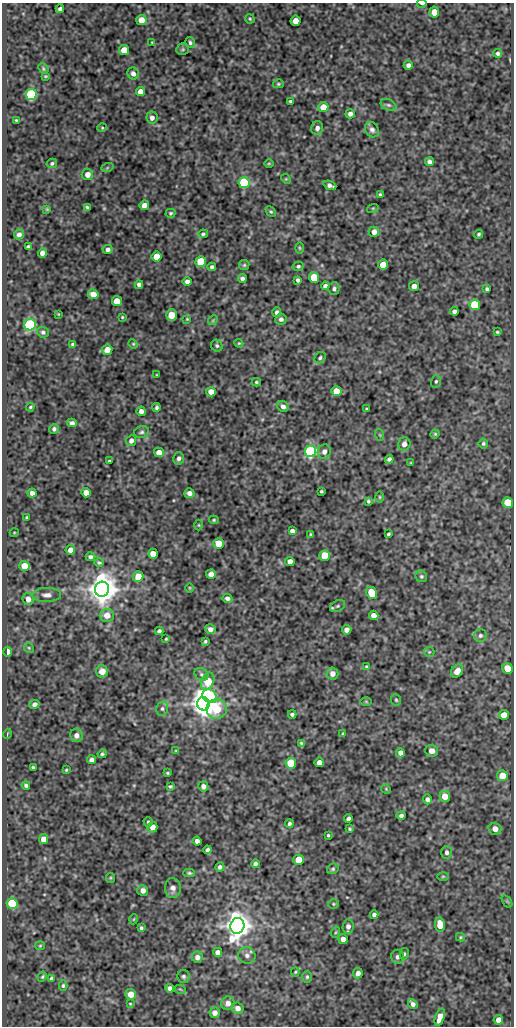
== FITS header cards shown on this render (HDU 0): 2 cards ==
NAXIS1  =                  512
NAXIS2  =                 1024

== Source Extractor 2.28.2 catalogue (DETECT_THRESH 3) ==
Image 512 x 1024 px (HDU 0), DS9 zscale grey, 1 PNG px = 1 image px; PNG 516 x 1028 px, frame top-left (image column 1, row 1024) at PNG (2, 3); each listed source drawn as its Kron ellipse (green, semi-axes under 4 px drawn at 4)
Background 112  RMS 0.57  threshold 1.72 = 3 sigma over >= 5 px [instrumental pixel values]
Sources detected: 246; all 246 listed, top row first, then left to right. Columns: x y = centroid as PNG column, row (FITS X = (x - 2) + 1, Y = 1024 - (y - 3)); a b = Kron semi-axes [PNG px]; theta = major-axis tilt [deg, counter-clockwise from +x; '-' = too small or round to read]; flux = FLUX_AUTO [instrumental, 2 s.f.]
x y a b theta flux
422 3 5 2 - 73
60 9 4 3 - 97
434 12 5 5 - 400
250 19 5 4 - 48
141 20 5 5 - 450
295 21 5 5 - 380
152 43 4 2 - 28
190 43 5 5 - 78
183 49 6 5 - 67
124 50 5 5 - 560
498 53 4 4 - 77
408 65 4 4 - 120
43 69 5 4 - 53
133 73 6 5 - 150
45 76 3 2 - 40
278 84 5 4 - 49
141 92 4 4 - 350
31 94 5 5 - 4400
291 101 3 3 - 59
388 105 8 5 -26 98
323 107 5 5 - 510
350 114 5 4 - 130
152 118 6 5 - 170
16 120 3 3 - 34
102 128 4 4 - 42
317 128 7 6 - 160
372 130 8 6 -54 120
430 162 4 4 - 120
52 163 5 4 - 72
269 163 5 3 - 35
107 168 6 4 19 52
87 174 6 5 - 220
286 179 5 4 - 42
244 183 5 5 - 4700
330 185 7 4 -22 140
380 194 4 3 - 49
144 205 5 4 - 210
87 207 4 3 - 60
373 208 6 3 18 39
47 209 4 3 - 39
271 212 6 4 -46 53
170 213 5 4 - 57
374 232 5 5 - 240
19 234 5 5 - 140
203 234 5 4 - 62
479 234 5 4 - 59
28 247 4 3 - 73
299 248 6 3 -89 42
108 249 5 4 - 120
42 253 4 4 - 210
156 256 5 5 - 670
201 262 5 5 - 2000
244 265 5 5 - 52
383 265 5 5 - 650
298 266 5 4 - 76
212 267 4 4 - 89
314 277 5 5 - 1200
242 279 5 4 - 110
298 280 4 3 - 91
187 281 4 4 - 130
139 285 4 4 - 140
325 286 4 4 - 140
414 286 5 5 - 190
334 289 6 5 - 96
487 289 4 4 - 82
93 294 5 5 - 420
117 301 5 5 - 590
475 305 5 5 - 1800
454 311 4 4 - 120
277 312 5 4 - 100
58 314 3 2 - 29
171 315 5 5 - 660
122 317 3 3 - 37
187 319 4 3 - 33
281 319 6 5 - 110
213 320 5 4 - 44
30 325 6 5 - 6800
43 332 6 5 - 94
497 332 4 3 - 46
239 343 4 4 - 41
73 344 4 3 - 69
133 344 5 4 - 42
217 346 6 5 - 79
107 350 5 5 - 420
320 358 6 5 - 76
156 375 3 2 - 27
436 381 6 5 - 69
256 382 4 3 - 48
336 391 5 5 - 640
211 392 5 4 - 410
283 406 6 5 - 150
30 407 4 3 - 46
157 407 4 3 - 77
367 409 3 3 - 52
141 411 5 4 - 170
72 423 5 4 - 130
54 429 5 4 - 89
141 432 7 5 19 86
435 434 4 4 - 46
380 435 6 4 -71 43
131 441 5 5 - 150
483 443 5 5 - 66
404 444 6 6 - 180
310 451 6 5 - 7000
159 452 5 5 - 320
324 452 7 6 - 200
179 458 6 5 - 120
389 459 4 4 - 100
109 461 3 3 - 57
411 463 4 4 - 35
321 491 3 3 - 49
32 493 4 4 - 140
86 493 5 4 - 320
189 493 5 5 - 180
380 497 6 4 -90 50
368 501 4 3 - 60
508 502 5 5 - 1000
27 518 3 3 - 51
214 520 5 4 - 51
199 525 5 3 - 35
292 531 4 4 - 130
14 533 4 3 - 32
311 534 3 3 - 40
388 534 4 3 - 59
219 544 5 5 - 860
70 550 5 4 - 220
153 554 5 5 - 480
325 556 5 5 - 980
91 557 5 4 - 85
290 561 4 4 - 230
99 563 5 3 - 56
24 566 5 5 - 590
211 574 5 4 - 240
138 576 5 5 - 540
421 576 6 5 - 71
190 588 4 3 - 33
102 589 7 7 - 73000
372 593 6 5 - 910
47 595 14 7 1 200
227 598 5 4 - 120
28 599 6 5 - 290
337 606 8 5 27 82
107 615 7 7 - 400
374 615 5 4 - 260
210 629 5 5 - 160
347 630 5 4 - 200
159 631 4 4 - 89
480 635 6 6 - 94
166 639 3 2 - 36
205 641 4 3 - 54
29 648 5 4 - 49
7 652 5 3 - 790
429 652 5 5 - 48
366 667 3 3 - 48
507 668 5 5 - 570
102 671 6 6 - 350
457 671 7 5 53 330
201 674 7 6 - 92
332 674 6 6 - 250
208 681 9 6 65 1400
210 696 8 6 -37 2400
396 700 6 5 - 51
366 701 6 4 -1 40
35 704 5 4 - 130
203 704 7 6 - 56000
162 709 7 6 - 99
217 709 10 10 - 1300
292 714 4 3 - 82
504 715 5 5 - 450
7 734 5 3 - 34
343 734 3 3 - 54
76 735 7 6 - 200
301 743 4 3 - 52
176 751 4 3 - 36
432 751 6 6 - 270
400 753 4 4 - 180
102 754 4 4 - 62
91 760 4 4 - 140
319 762 4 4 - 280
291 763 5 5 - 2100
33 767 3 3 - 52
66 770 3 3 - 38
167 773 3 3 - 43
502 776 5 5 - 720
26 785 4 3 - 82
170 786 4 3 - 60
203 786 5 5 - 170
386 789 5 4 - 39
445 796 5 5 - 450
427 799 5 4 - 140
401 815 4 4 - 97
348 819 4 4 - 120
148 822 5 3 - 64
289 824 4 3 - 84
152 827 5 5 - 250
350 829 4 3 - 48
495 829 6 6 - 300
328 835 3 3 - 45
43 839 5 4 - 410
197 841 4 4 - 150
207 850 4 4 - 98
447 852 6 5 - 110
299 860 5 5 - 1000
255 864 4 4 - 130
220 867 4 4 - 110
333 869 6 5 - 61
189 873 6 4 0 65
443 876 6 4 1 46
110 878 5 4 - 44
173 888 10 8 -86 220
143 890 5 5 - 190
507 901 7 4 -56 52
12 903 5 5 - 2000
333 904 5 5 - 54
374 915 4 4 - 110
134 919 5 3 - 32
440 925 7 5 -83 470
237 926 8 7 - 53000
348 926 7 5 85 150
141 928 4 3 - 62
336 932 5 3 - 41
460 937 4 4 - 43
343 939 5 4 - 250
40 946 5 4 - 45
218 952 4 4 - 220
404 954 6 4 78 58
247 955 9 8 - 170
197 957 5 5 - 190
397 957 7 6 - 130
295 972 4 4 - 42
358 973 5 5 - 160
42 977 5 4 - 55
184 977 6 6 - 88
307 977 6 5 - 65
51 978 4 3 - 59
63 986 5 4 - 60
170 988 4 4 - 140
180 989 6 3 -18 37
131 994 5 5 - 490
228 1003 7 6 - 190
130 1004 4 3 - 34
413 1004 5 4 - 130
238 1008 6 5 - 180
215 1013 5 5 - 190
440 1017 9 4 70 390
498 1020 5 4 - 290
At the frame edge (FLAGS 8, measured only in part): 1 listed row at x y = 422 3